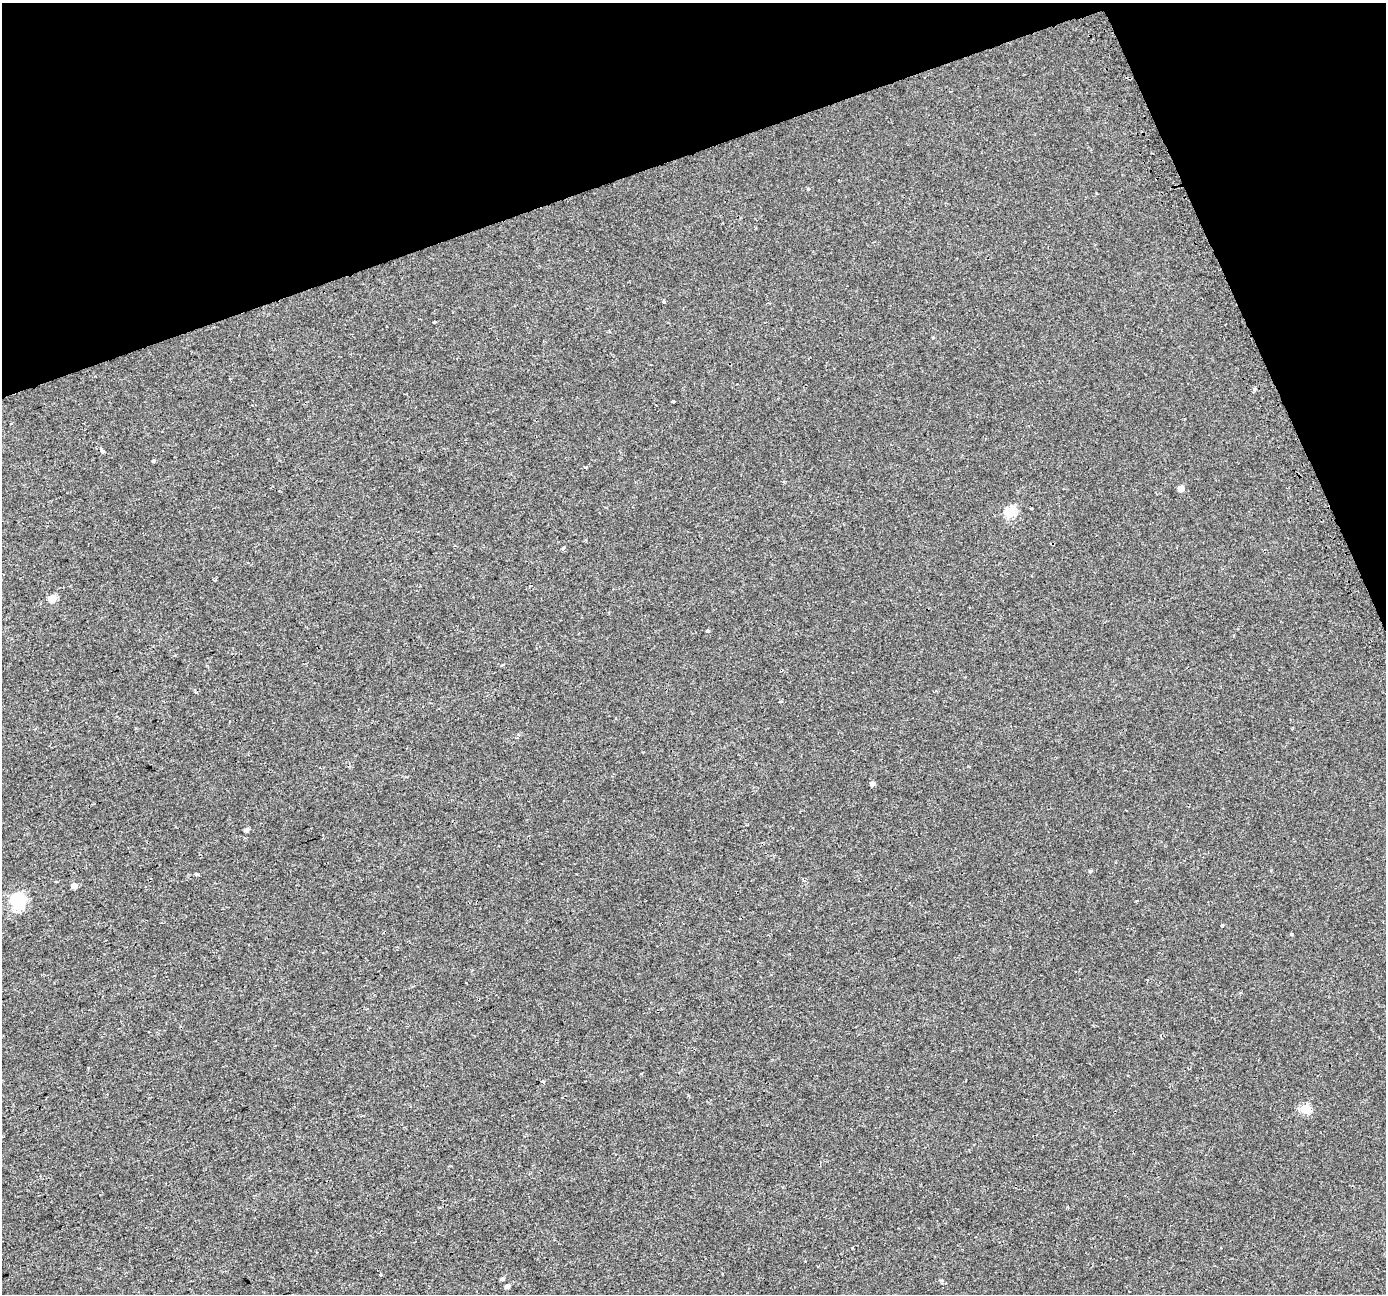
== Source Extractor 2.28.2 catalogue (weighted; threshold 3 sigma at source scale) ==
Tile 3 of 4 x 4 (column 3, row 1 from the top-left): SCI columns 2796-4179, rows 3969-5260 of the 5624 x 5415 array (HDU 1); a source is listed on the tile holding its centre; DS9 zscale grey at full resolution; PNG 1388 x 1296 px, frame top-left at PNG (2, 3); no overlay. Shown black and unused: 17% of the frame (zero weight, under 2 of 3 exposures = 2% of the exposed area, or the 3 px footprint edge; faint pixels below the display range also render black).
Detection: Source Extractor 2.28.2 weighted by HDU 2 'WHT'; one run over the whole footprint, this tile lists its part. Background 0.00151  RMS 0.0035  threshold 0.0157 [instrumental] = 3 sigma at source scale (4.5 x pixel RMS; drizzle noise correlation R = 1.50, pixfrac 1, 0.0396/0.0396 arcsec/px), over >= 5 px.
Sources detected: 28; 1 cosmic-ray / hot-pixel residue — not listed; the other 27 listed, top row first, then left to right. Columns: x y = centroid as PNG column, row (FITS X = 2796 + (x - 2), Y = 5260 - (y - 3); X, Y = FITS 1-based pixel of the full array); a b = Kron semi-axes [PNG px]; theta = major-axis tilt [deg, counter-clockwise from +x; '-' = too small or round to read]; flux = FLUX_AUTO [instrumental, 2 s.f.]
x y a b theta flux
809 189 3 3 - 1.3
663 301 4 3 - 0.52
434 322 3 3 - 0.8
673 401 3 3 - 1.1
101 450 4 3 - 5
153 461 3 3 - 1.2
1181 488 5 5 - 4.1
1010 513 6 5 - 21
52 599 5 5 - 7.8
708 631 3 3 - 1.1
503 664 4 3 - 0.54
872 784 5 5 - 0.97
247 830 5 4 - 0.96
1090 871 4 4 - 0.45
196 874 3 3 - 1.5
803 880 5 3 - 0.44
74 886 5 5 - 2
18 901 6 6 - 56
1222 925 3 3 - 0.52
1292 934 3 3 - 0.69
542 1082 3 3 - 1.1
1305 1109 5 5 - 15
852 1248 3 3 - 1.8
380 1274 4 3 - 0.34
502 1279 5 4 - 0.6
941 1280 5 4 - 0.5
507 1286 5 4 - 0.88
Unlisted compact peaks at least as high as the median listed source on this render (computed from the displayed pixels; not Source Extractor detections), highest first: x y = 585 467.